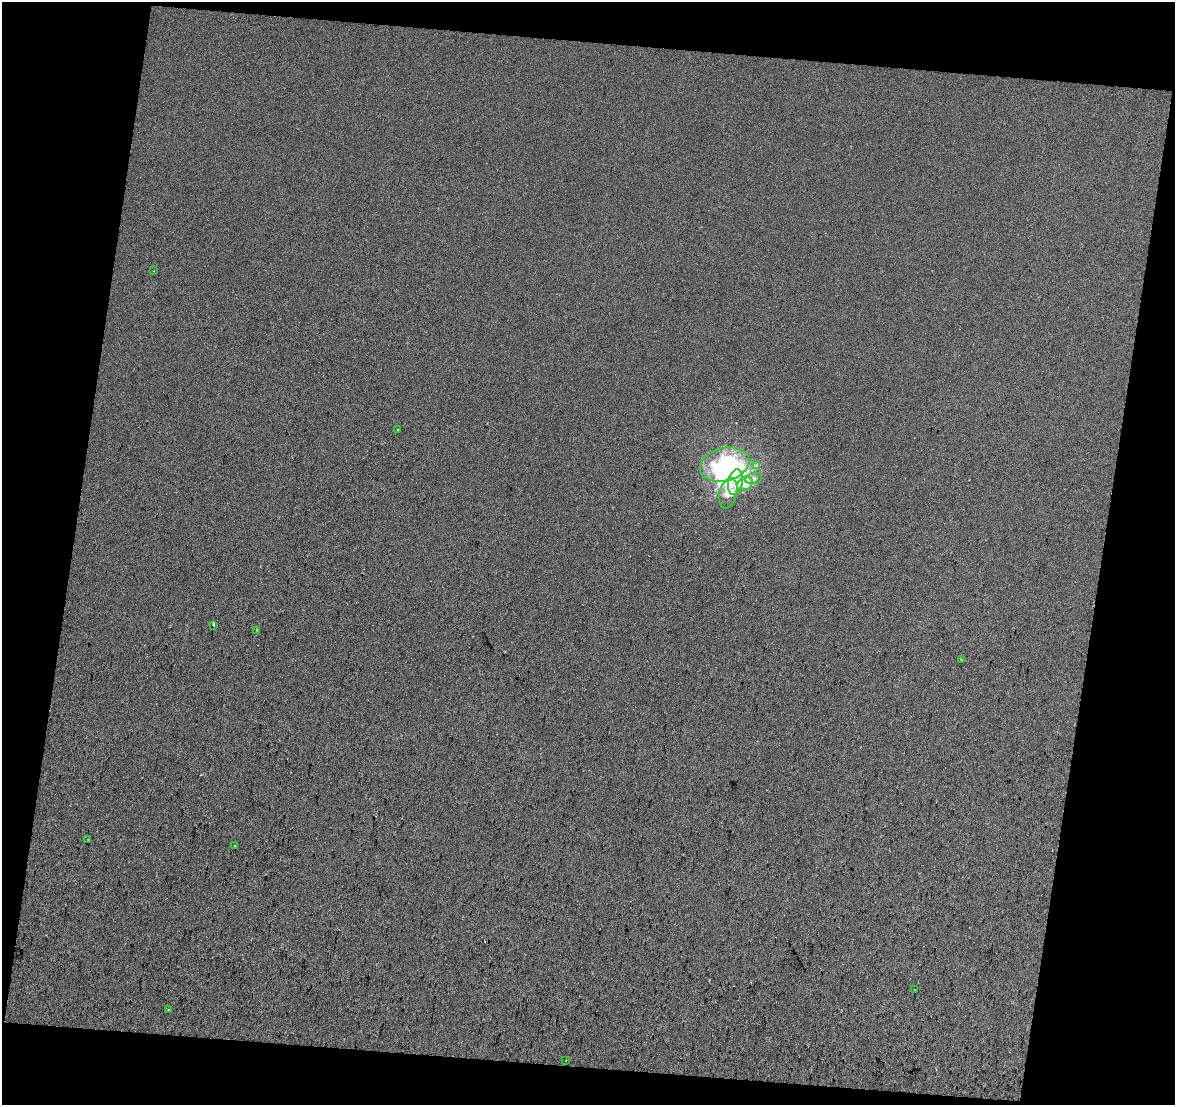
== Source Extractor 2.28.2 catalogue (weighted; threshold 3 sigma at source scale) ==
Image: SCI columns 1-2346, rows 129-2334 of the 2346 x 2447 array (HDU 1 of 3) = the unmasked area's bounding box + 8 px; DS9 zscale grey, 2 x 2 block average (1 PNG px = mean of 2 x 2 image px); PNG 1177 x 1107 px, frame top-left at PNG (2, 2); each listed source drawn as its Kron ellipse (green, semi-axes under 4 px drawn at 4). Shown black and unused: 19% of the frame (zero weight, under 2 of 3 exposures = <1% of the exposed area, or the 3 px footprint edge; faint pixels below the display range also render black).
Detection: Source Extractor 2.28.2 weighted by HDU 2 'WHT'. Background -0.00326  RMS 0.019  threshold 0.0876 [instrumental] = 3 sigma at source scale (4.5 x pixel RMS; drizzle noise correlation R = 1.50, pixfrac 1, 0.0396/0.0396 arcsec/px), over >= 5 px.
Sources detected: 25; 5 inside a brighter object's white glare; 1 cosmic-ray / hot-pixel residue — neither listed nor drawn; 3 inside a brighter listed object's ellipse — not listed separately; the other 16 listed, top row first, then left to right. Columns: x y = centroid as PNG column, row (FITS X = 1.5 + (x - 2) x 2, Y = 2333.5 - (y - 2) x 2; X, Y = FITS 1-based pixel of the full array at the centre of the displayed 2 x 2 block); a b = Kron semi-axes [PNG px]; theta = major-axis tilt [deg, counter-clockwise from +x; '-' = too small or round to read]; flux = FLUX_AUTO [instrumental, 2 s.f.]
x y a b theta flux
154 271 2 2 - 1.8
398 429 2 2 - 1.8
725 464 25 16 14 380
757 465 3 2 - 3.8
754 478 9 5 13 24
735 482 13 7 79 63
745 484 8 6 34 34
728 493 15 9 75 61
213 625 2 2 - 5.4
257 630 2 2 - 5.2
961 659 2 2 - 3.6
87 840 2 2 - 13
234 845 2 2 - 1.8
914 990 2 2 - 7.4
168 1010 2 2 - 8.7
566 1060 2 2 - 1.6
Diffuse or blended objects may show on this block-average render without a row.